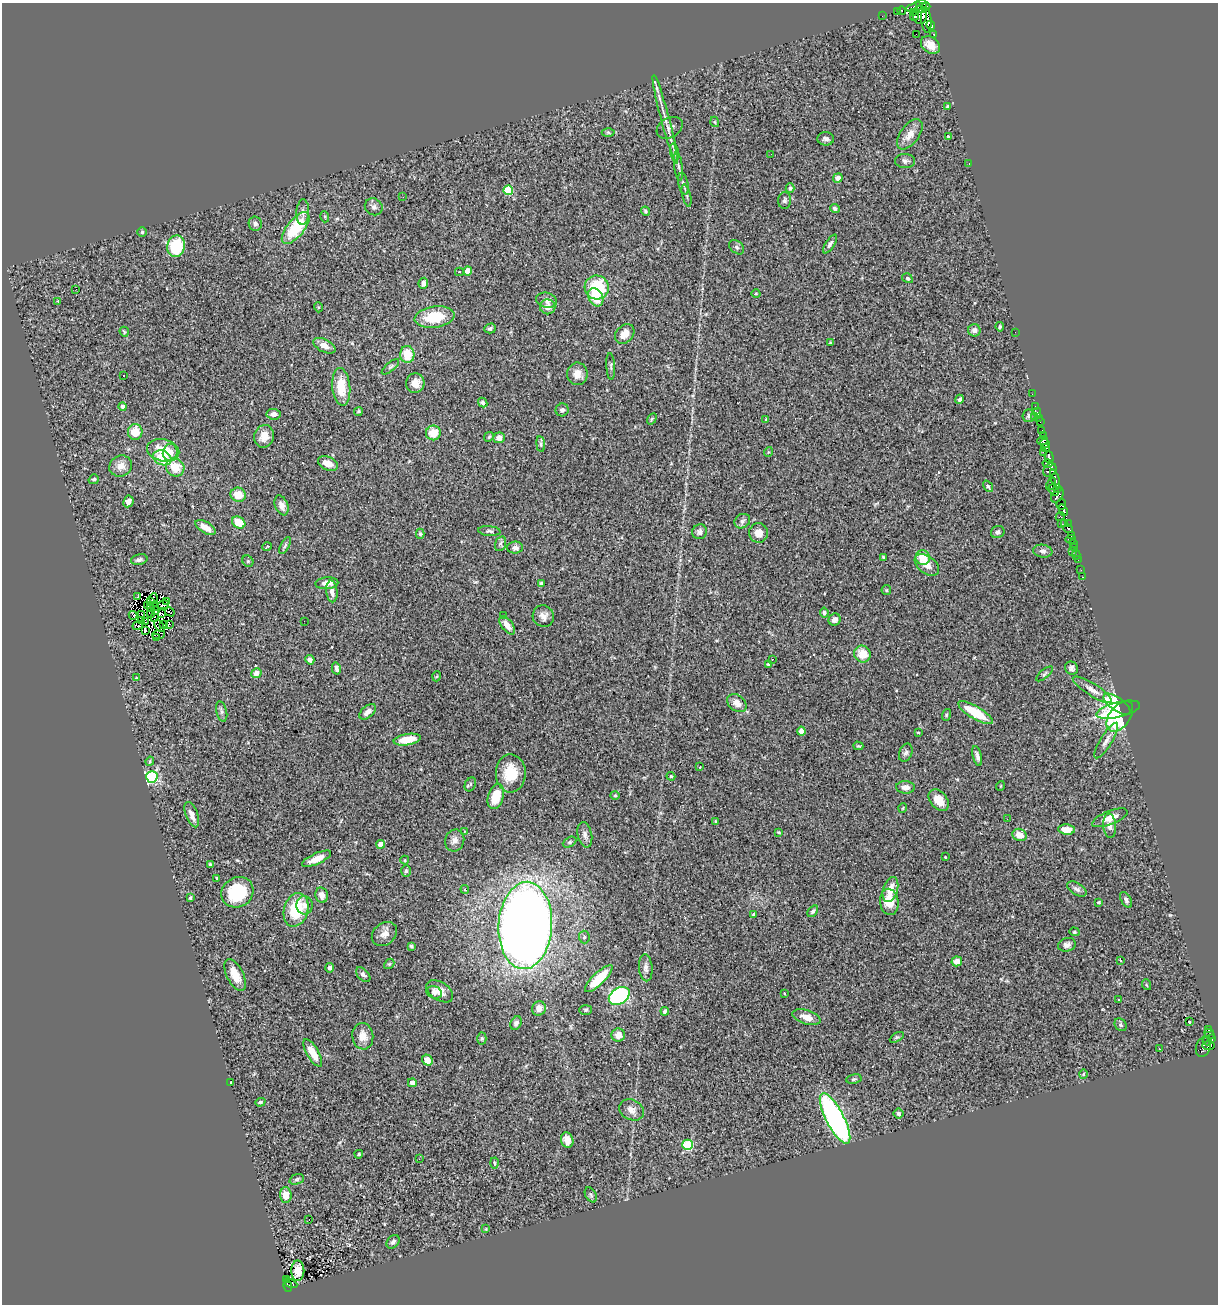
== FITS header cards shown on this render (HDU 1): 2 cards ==
NAXIS1  =                 1216
NAXIS2  =                 1302

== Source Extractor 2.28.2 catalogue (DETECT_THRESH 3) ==
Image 1216 x 1302 px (HDU 1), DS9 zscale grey, 1 PNG px = 1 image px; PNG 1220 x 1306 px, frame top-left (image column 1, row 1302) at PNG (2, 3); each listed source drawn as its Kron ellipse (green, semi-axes under 4 px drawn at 4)
Background 0.789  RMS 0.055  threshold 0.164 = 3 sigma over >= 5 px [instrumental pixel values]
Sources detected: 325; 4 with non-positive FLUX_AUTO (blend fragments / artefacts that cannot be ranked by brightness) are neither listed nor drawn; the other 321 listed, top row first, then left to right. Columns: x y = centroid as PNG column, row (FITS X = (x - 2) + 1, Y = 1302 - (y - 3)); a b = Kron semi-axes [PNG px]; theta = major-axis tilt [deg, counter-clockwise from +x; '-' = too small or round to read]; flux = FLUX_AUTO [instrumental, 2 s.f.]
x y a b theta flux
921 6 7 5 -73 270
915 7 8 4 15 170
926 7 4 3 - 100
897 11 2 2 - 8.2
902 11 4 2 - 31
913 12 4 3 - 51
920 15 9 7 -83 190
882 16 2 2 - 2.2
915 16 4 3 - 140
926 20 13 5 -84 350
931 25 5 4 - 120
916 34 2 2 - 5.7
934 34 3 3 - 42
930 45 10 7 -37 37
948 107 4 3 - 7.4
665 119 46 4 -75 45
715 122 5 3 - 3.3
670 128 14 10 30 17
608 132 6 4 -1 5
910 134 17 9 54 36
948 136 3 3 - 5.3
826 139 8 6 -4 12
674 152 9 3 -79 9
771 154 2 2 - 4
905 161 10 7 -4 12
969 163 3 2 - 37
678 166 14 4 -82 12
838 178 5 4 - 15
683 184 11 5 -79 12
790 188 5 4 - 7.1
508 190 5 4 - 160
687 195 11 3 -76 7.3
403 197 3 3 - 2.9
784 200 8 6 88 9.2
374 207 9 8 - 13
835 208 5 4 - 9.7
645 211 5 4 - 4.9
303 212 13 6 86 17
325 217 5 3 - 3.4
255 224 7 6 - 13
296 228 19 8 51 180
142 232 4 4 - 4.1
830 244 11 4 57 11
176 246 11 9 78 170
737 247 8 6 -41 8.3
468 271 4 4 - 57
459 272 4 3 - 4.2
907 278 5 4 - 5.3
423 283 5 4 - 12
597 287 12 12 - 180
76 289 2 2 - 27
756 294 4 3 - 3.4
596 297 9 7 -61 75
547 300 10 7 -14 20
58 301 4 3 - 3.9
318 307 5 3 - 3.4
548 307 8 7 - 26
435 317 20 10 8 120
1000 327 5 3 - 5.5
490 328 6 5 - 8.3
974 330 6 6 - 18
124 332 5 4 - 4.1
1015 332 2 2 - 96
625 334 11 8 47 40
830 343 4 3 - 2.8
324 346 12 6 -27 27
407 354 8 7 - 70
611 366 13 3 -86 7.6
390 367 11 4 40 6.8
577 374 11 10 - 31
123 376 2 2 - 3.2
415 383 10 9 - 35
341 387 19 9 -85 82
1032 394 2 2 - 3.9
960 399 5 4 - 9.3
483 402 5 4 - 7
122 406 4 4 - 9.1
1035 406 2 2 - 5.4
562 410 6 6 - 9.9
358 411 4 4 - 5.7
1037 412 4 3 - 11
274 414 7 5 -5 20
1029 416 7 6 - 11
1034 417 3 2 - 7.3
1039 418 3 2 - 5.2
652 419 6 4 57 4.8
766 419 4 3 - 3.6
1040 422 2 2 - 2.5
1042 431 4 2 - 8.5
135 432 8 7 - 53
433 433 7 7 - 61
264 436 11 9 74 38
1044 436 3 2 - 12
489 437 5 4 - 4.8
499 438 6 5 - 23
1043 440 5 3 - 91
1045 443 5 3 - 150
541 444 8 4 -82 7.1
1046 448 4 2 - 11
163 450 16 11 -13 81
170 452 8 7 - 23
768 452 5 3 - 2.9
1043 452 3 2 - 9.4
1049 457 6 3 -73 93
162 458 9 7 -25 97
328 463 10 6 -24 34
1048 464 5 3 - 62
121 466 11 10 - 29
175 467 9 8 - 75
1050 470 7 6 - 100
94 479 5 4 - 5.9
1055 479 9 3 -70 140
1051 484 6 3 65 82
988 486 6 4 -53 5.3
1058 488 3 2 - 14
1054 490 6 4 -54 46
238 495 7 7 - 54
1057 495 8 5 56 230
128 501 6 5 - 13
1061 504 5 5 - 92
282 505 10 6 -69 21
1063 510 6 3 -66 140
1060 517 5 4 - 24
742 521 8 7 - 10
239 523 7 5 -33 74
1061 523 3 2 - 4.7
1065 524 2 2 - 5
1068 524 3 2 - 14
205 527 11 5 -31 36
1068 528 5 3 - 50
489 531 11 5 -5 8.4
700 532 7 7 - 14
998 532 7 6 - 11
758 533 10 9 - 28
420 534 5 4 - 5.8
1071 536 3 2 - 10
1071 539 5 3 - 22
500 544 8 5 72 8.6
1073 544 2 2 - 6.5
285 546 9 4 63 7.2
267 547 5 3 - 2.9
515 548 8 6 1 15
1074 548 2 2 - 2
1043 551 10 6 -9 12
1073 552 3 2 - 5.7
1076 555 5 2 - 14
883 557 4 3 - 5.7
923 558 7 7 - 66
1078 559 3 2 - 4.5
139 560 8 5 12 9.2
248 561 6 5 - 5.6
927 565 14 8 -37 32
1081 570 3 2 - 3
1083 577 2 2 - 1.9
327 583 11 6 4 25
541 584 4 3 - 6.8
886 590 5 4 - 4.5
332 591 11 5 -84 19
137 596 3 2 - 4.3
154 598 5 2 - 6.1
151 601 4 3 - 4.9
167 602 3 2 - 3
148 605 3 2 - 4.5
163 605 6 3 10 12
155 607 4 2 - 3.3
151 608 3 2 - 5.3
156 611 3 2 - 3.6
170 612 5 2 - 2
151 613 5 2 - 1.3
824 613 5 4 - 6.7
162 614 4 2 - 5.3
133 615 4 2 - 0.95
142 615 4 2 - 3.6
504 615 2 2 - 3.1
543 616 11 10 - 23
154 617 2 2 - 4
141 620 2 2 - 2.3
835 620 6 6 - 17
304 621 2 2 - 1.8
146 622 3 2 - 5.2
169 624 3 3 - 11
164 625 3 2 - 7.9
507 625 11 5 -52 23
138 626 5 4 - 13
159 626 7 2 -57 3.8
145 630 3 3 - 5.3
158 635 6 3 4 15
156 638 3 2 - 7.7
862 654 9 8 - 57
772 659 3 3 - 4.7
310 660 5 4 - 13
769 664 4 4 - 11
336 668 6 4 -77 15
1072 668 7 6 - 11
256 673 5 4 - 19
1044 674 10 3 40 6.1
437 676 5 3 - 3.3
136 678 4 4 - 3.3
1092 690 22 6 -32 30
737 703 10 8 -38 24
1117 704 16 6 -35 210
1118 710 22 7 14 230
222 711 10 5 -76 10
368 712 10 5 41 20
975 713 19 6 -31 110
946 715 6 3 72 4.5
1120 716 17 10 53 250
801 731 4 4 - 27
918 732 3 2 - 3.1
407 740 13 5 9 62
1106 740 20 6 58 22
858 746 5 3 - 4.2
906 753 9 6 67 11
977 756 10 4 -76 14
150 761 4 3 - 4.5
700 767 2 2 - 2.3
511 773 19 15 -88 100
671 776 4 4 - 3.8
152 777 6 6 - 530
470 784 7 5 61 7
1000 786 5 3 - 2.8
905 787 9 6 -2 23
615 795 4 4 - 4.4
496 797 13 7 73 84
939 800 12 8 -51 46
903 808 5 3 - 2.9
192 815 13 6 -69 24
1110 818 19 6 21 43
1007 819 2 2 - 1.7
716 821 3 3 - 3.2
1110 826 12 6 -85 16
1067 829 8 5 -5 40
465 831 3 2 - 2.7
779 832 4 3 - 4.4
585 835 13 7 -78 17
1020 835 7 6 - 40
455 840 11 9 67 21
570 842 7 5 28 7.4
381 844 4 4 - 44
945 857 3 2 - 2.8
317 859 16 5 24 35
405 860 4 4 - 3.9
210 865 4 3 - 5.9
406 871 6 5 - 6.8
217 878 3 3 - 3.9
465 889 4 3 - 4.8
890 889 13 7 73 44
1077 889 11 6 -32 13
237 892 16 15 - 190
322 895 8 6 -78 24
190 898 3 3 - 5
1126 900 9 5 -61 9.7
889 902 13 9 -85 62
1099 902 3 3 - 5.6
305 905 9 8 - 17
296 910 17 12 74 150
813 911 6 4 56 8.1
754 914 4 3 - 9.6
525 925 43 26 87 5300
1074 932 5 4 - 3.9
384 934 14 10 38 24
584 937 6 5 - 8.5
1067 945 9 6 17 13
411 946 4 3 - 6.7
1120 960 3 3 - 6.3
957 961 5 5 - 32
389 964 6 4 42 5.2
329 968 5 4 - 8.4
646 968 13 6 -84 17
235 975 17 8 -63 48
363 975 9 5 -45 9.9
599 979 18 6 44 100
1147 985 5 3 - 3.8
440 991 15 9 -32 37
434 992 8 6 -17 11
784 993 3 2 - 2.9
619 996 11 8 33 420
1119 999 3 3 - 9.1
539 1008 7 7 - 26
586 1010 6 5 - 5.3
665 1011 4 3 - 7
806 1017 14 7 -17 37
1189 1022 3 3 - 11
516 1023 7 5 63 11
1120 1025 7 5 -55 6.8
1209 1029 3 3 - 17
1209 1034 5 4 - 41
618 1035 7 6 - 28
363 1036 13 10 -81 37
897 1037 8 4 30 5.8
482 1038 6 4 -88 5.8
1211 1039 3 3 - 35
1207 1041 4 2 - 14
1208 1046 6 4 -4 46
1203 1047 10 7 71 120
1159 1048 2 2 - 2
313 1053 15 6 -59 56
427 1060 5 5 - 37
1083 1074 4 3 - 3.1
854 1079 8 5 10 6.1
230 1082 3 3 - 3.8
412 1083 4 4 - 21
260 1102 5 4 - 4.9
632 1110 13 10 -26 23
899 1114 5 5 - 8.6
835 1118 28 9 -62 940
567 1140 8 6 -75 22
687 1145 5 5 - 260
359 1154 4 3 - 4.2
419 1159 2 2 - 2.7
495 1163 5 3 - 3.9
297 1179 8 5 19 6.9
286 1195 8 6 -87 42
591 1195 8 5 -60 7.6
309 1219 2 2 - 2.3
486 1229 4 2 - 2.5
393 1242 7 5 49 11
298 1271 10 6 90 23
286 1279 4 2 - 9.4
290 1283 7 3 -24 41
288 1286 6 3 -72 69
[4 non-positive-flux detections neither listed nor drawn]